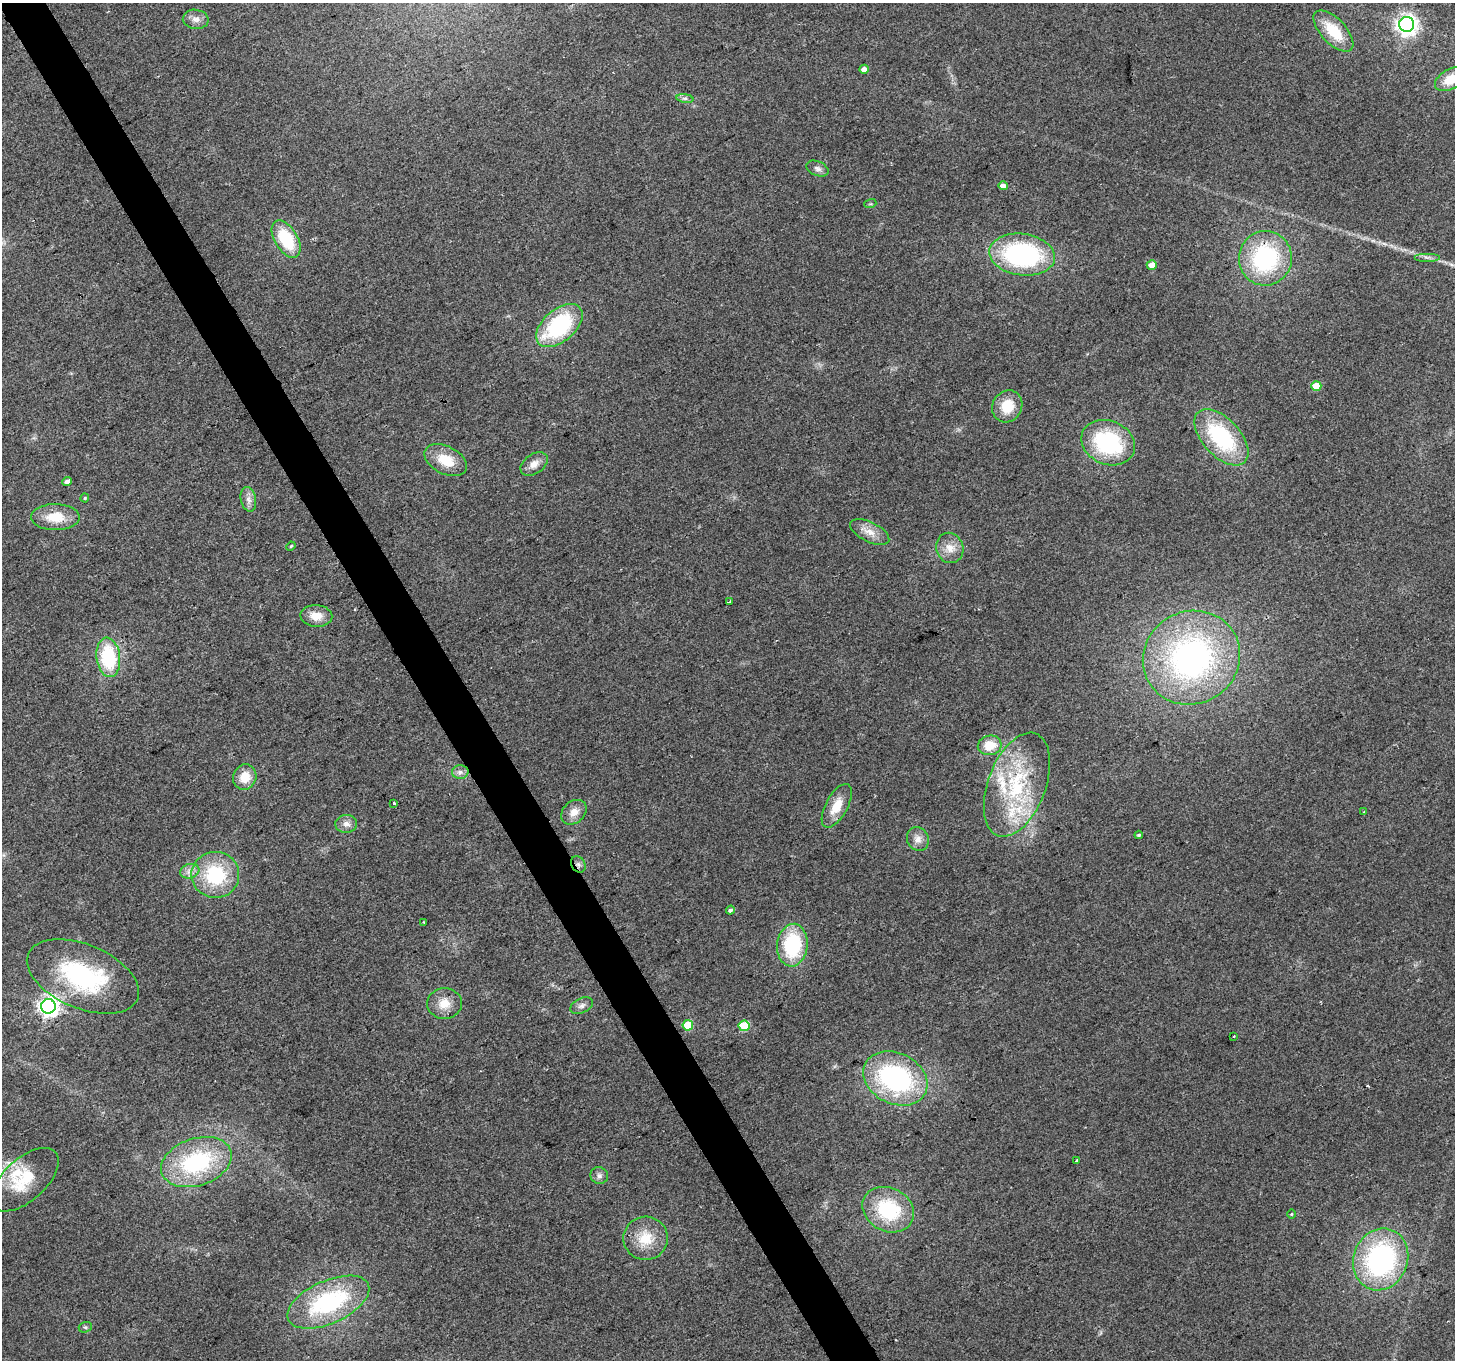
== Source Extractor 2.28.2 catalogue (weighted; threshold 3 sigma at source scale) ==
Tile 11 of 4 x 4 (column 3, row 3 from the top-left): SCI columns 2906-4358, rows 1466-2823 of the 5813 x 5705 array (HDU 1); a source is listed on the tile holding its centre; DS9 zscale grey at full resolution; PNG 1457 x 1362 px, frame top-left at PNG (2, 3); each listed source drawn as its Kron ellipse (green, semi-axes under 4 px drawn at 4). Shown black and unused: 3% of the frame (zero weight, under 2 of 3 exposures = <1% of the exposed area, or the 3 px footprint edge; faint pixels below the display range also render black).
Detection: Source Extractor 2.28.2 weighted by HDU 2 'WHT'; one run over the whole footprint, this tile lists its part. Background 0.035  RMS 0.0064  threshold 0.0286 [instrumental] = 3 sigma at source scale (4.5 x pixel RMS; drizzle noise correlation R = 1.50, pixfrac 1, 0.0396/0.0396 arcsec/px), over >= 5 px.
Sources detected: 72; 2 cosmic-ray / hot-pixel residue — neither listed nor drawn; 3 inside a brighter listed object's ellipse — not listed separately; the other 67 listed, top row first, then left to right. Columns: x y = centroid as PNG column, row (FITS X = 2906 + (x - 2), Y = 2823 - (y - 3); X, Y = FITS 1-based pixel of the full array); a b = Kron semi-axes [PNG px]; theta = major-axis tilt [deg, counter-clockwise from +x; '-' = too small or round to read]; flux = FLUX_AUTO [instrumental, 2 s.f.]
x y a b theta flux
196 19 13 9 -8 4.2
1407 25 7 7 - 400
1333 31 26 12 -47 21
864 69 4 4 - 3.7
1451 79 17 10 29 14
685 98 8 4 -8 1.6
817 168 12 7 -22 2.9
1003 186 4 4 - 3.4
870 204 6 4 17 0.74
286 239 20 11 -59 30
1022 255 33 21 -7 100
1427 257 13 3 0 1.6
1265 258 27 26 - 76
1152 265 5 5 - 7.2
559 325 27 16 41 64
1316 386 5 5 - 13
1007 406 16 14 61 15
1221 437 34 18 -47 63
1108 443 27 22 -23 65
446 460 23 14 -27 16
534 464 15 9 35 5.6
67 481 5 4 - 3
85 498 4 4 - 0.65
248 499 12 7 -79 3.7
55 517 24 13 0 15
870 532 21 10 -26 6.9
291 546 5 3 - 0.71
950 548 15 13 -70 8.1
729 602 4 3 - 1
316 616 16 10 -3 8.3
108 657 20 11 -82 43
1191 658 49 46 29 200
990 745 12 9 13 13
460 772 8 7 - 2.5
245 777 13 11 67 11
1017 785 54 29 70 65
393 803 3 3 - 11
837 806 24 11 61 12
1364 811 3 2 - 0.52
574 812 14 10 42 6.6
346 824 11 9 4 3.8
1139 835 4 3 - 0.92
918 839 12 10 -61 4.9
578 864 8 7 - 2.3
190 871 10 7 15 3.7
215 875 24 23 - 42
730 910 4 4 - 1.7
423 922 3 2 - 0.48
792 945 21 15 84 49
83 976 59 32 -23 84
444 1004 17 15 4 9.9
48 1006 7 7 - 380
582 1006 12 7 26 2.9
688 1025 5 5 - 28
744 1026 5 5 - 28
1234 1036 3 2 - 1.4
895 1078 34 25 -27 110
1076 1160 3 3 - 2.3
196 1162 36 23 19 70
599 1176 9 8 - 2.5
25 1180 41 21 42 28
888 1210 27 21 -27 46
1292 1214 4 3 - 0.53
646 1238 22 21 - 18
1381 1259 31 27 69 120
328 1302 44 21 24 78
85 1327 7 5 18 1.2
Overlapping masked pixels (flux is a lower limit): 2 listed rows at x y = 1265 258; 578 864
Isophote crosses this tile's border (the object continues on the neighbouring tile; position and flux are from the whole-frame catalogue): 1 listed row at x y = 1451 79